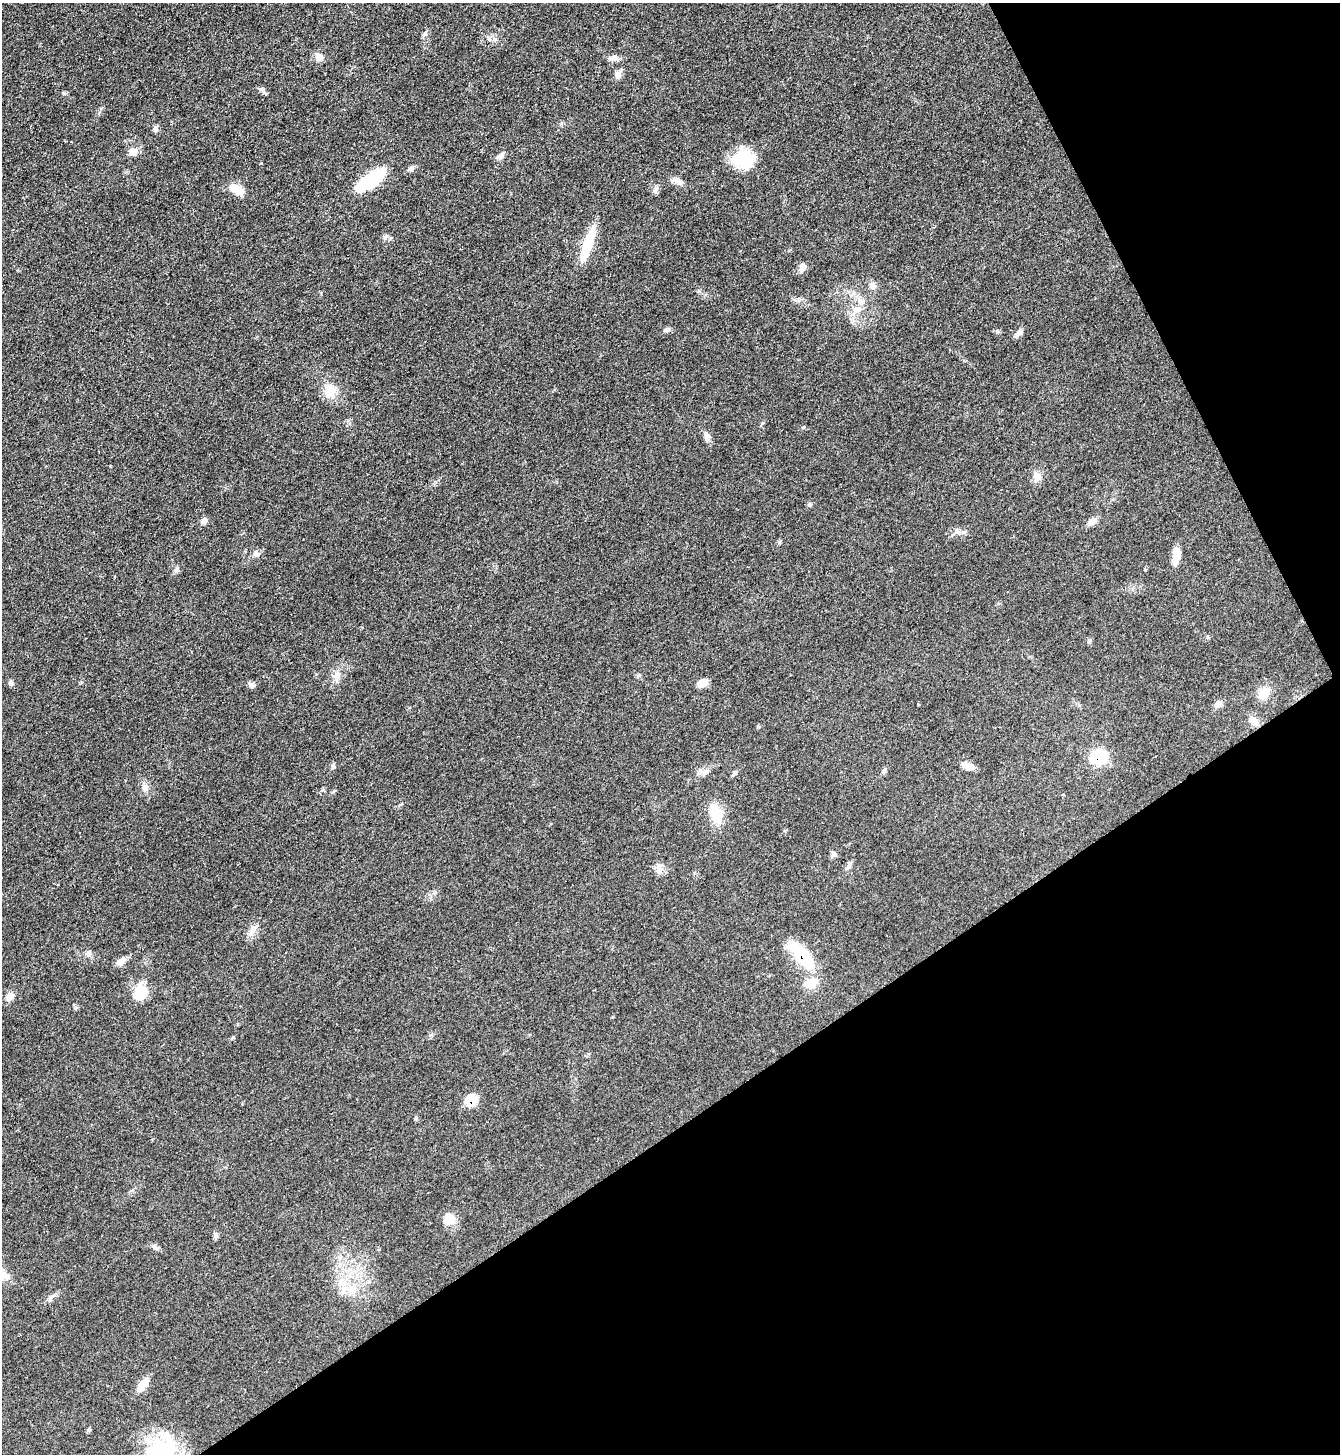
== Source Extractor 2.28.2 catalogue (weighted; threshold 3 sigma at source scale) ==
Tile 12 of 4 x 4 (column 4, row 3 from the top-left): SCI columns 4171-5508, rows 1453-2904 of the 5801 x 5809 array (HDU 1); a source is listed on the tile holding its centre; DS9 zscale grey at full resolution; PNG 1342 x 1456 px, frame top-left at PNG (2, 3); no overlay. Shown black and unused: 29% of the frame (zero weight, under 2 of 3 exposures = <1% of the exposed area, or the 3 px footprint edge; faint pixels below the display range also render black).
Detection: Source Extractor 2.28.2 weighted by HDU 2 'WHT'; one run over the whole footprint, this tile lists its part. Background 0.0505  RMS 0.0069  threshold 0.0312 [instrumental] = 3 sigma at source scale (4.5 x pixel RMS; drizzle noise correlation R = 1.50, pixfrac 1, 0.05/0.05 arcsec/px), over >= 5 px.
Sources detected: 73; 3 inside a brighter object's white glare — not listed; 1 inside a brighter listed object's ellipse — not listed separately; the other 69 listed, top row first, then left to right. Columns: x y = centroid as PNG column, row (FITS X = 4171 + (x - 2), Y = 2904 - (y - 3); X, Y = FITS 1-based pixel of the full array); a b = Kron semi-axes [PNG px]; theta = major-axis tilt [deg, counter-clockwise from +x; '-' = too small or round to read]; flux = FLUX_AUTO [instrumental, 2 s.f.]
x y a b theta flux
424 34 8 5 59 1.5
319 57 12 9 -34 4.3
613 58 15 7 2 3.3
618 74 11 8 78 3.7
156 129 8 6 78 2.1
133 152 12 11 - 4.5
501 156 11 7 32 3.1
743 159 27 21 25 24
261 163 3 2 - 0.8
411 168 7 7 - 2.1
371 180 29 11 36 55
678 181 15 7 -24 3.7
236 189 17 9 -27 11
655 190 12 4 62 1.9
385 237 8 5 73 1.7
588 244 41 9 71 26
802 268 13 8 80 3.5
872 286 11 8 -53 3.6
857 309 12 9 12 5.7
666 330 9 6 12 2
997 331 5 5 - 1.1
1019 333 12 7 31 2.8
330 391 16 14 66 12
707 436 11 8 -67 3
110 466 2 2 - 0.51
1037 477 15 11 71 5.1
809 505 7 5 -20 1.1
204 521 9 7 46 3.1
1092 521 13 7 33 4.3
957 532 9 4 -8 2.1
256 553 8 6 -59 3.7
1176 555 22 8 85 7
177 569 8 4 54 1.4
1145 569 4 3 - 0.73
1207 637 6 4 90 0.79
337 675 12 9 62 4.7
11 683 7 6 - 1.8
702 683 10 7 12 7.2
252 685 8 6 -35 2.5
1264 693 15 11 58 11
918 704 3 2 - 0.73
1218 704 10 7 24 3.3
1253 720 15 9 -39 5.6
1098 757 15 13 9 33
333 766 7 5 89 1.5
968 766 14 8 -19 5.4
884 770 9 3 45 1.1
704 772 15 8 -4 3.7
734 773 8 5 45 1.4
145 787 12 8 82 3.4
716 814 25 14 -76 16
833 854 9 7 68 1.9
849 865 12 4 65 2
659 869 16 8 88 4.2
253 929 13 8 48 4.3
89 953 10 7 82 2.6
802 955 33 13 -50 37
120 962 10 7 27 5.3
811 983 16 12 31 11
140 993 16 13 77 20
10 997 12 9 41 4.4
472 1100 8 7 - 21
449 1219 16 15 - 8.8
215 1235 9 4 81 1.5
154 1247 9 6 -50 2
341 1283 13 9 36 6.7
50 1298 10 7 70 2.3
142 1385 18 8 52 9
162 1450 46 23 57 37
Overlapping masked pixels (flux is a lower limit): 3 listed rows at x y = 1098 757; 802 955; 472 1100
Isophote crosses this tile's border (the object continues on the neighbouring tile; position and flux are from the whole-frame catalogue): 1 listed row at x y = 162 1450
Unlisted compact peaks at least as high as the median listed source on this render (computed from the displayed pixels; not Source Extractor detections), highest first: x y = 260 89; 75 1008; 803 427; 233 1037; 758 727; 1089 640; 88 1430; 639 675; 323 790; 416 1117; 430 1035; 699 291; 333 792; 799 300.